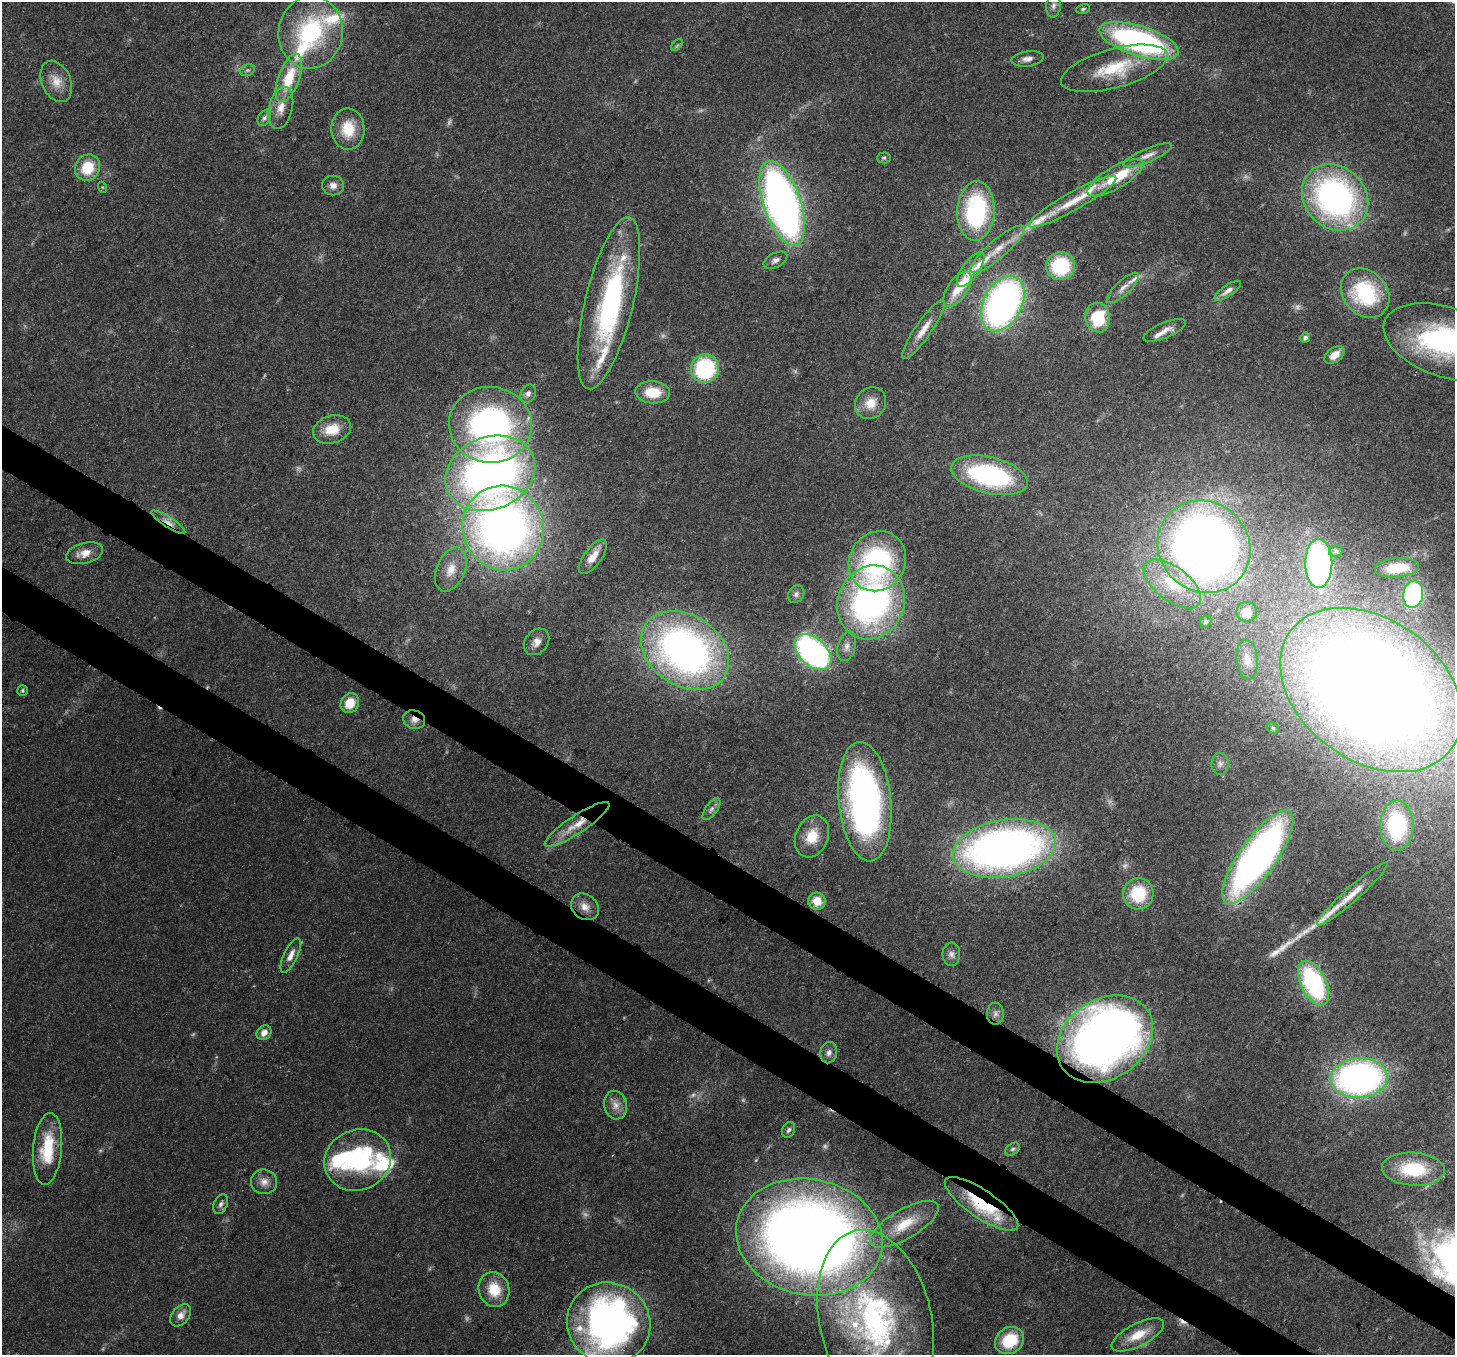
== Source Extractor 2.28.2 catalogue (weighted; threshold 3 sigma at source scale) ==
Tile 6 of 4 x 4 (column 2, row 2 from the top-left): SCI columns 1530-2982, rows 3063-4415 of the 5960 x 6058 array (HDU 1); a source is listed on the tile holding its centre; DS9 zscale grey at full resolution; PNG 1457 x 1357 px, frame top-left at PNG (2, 2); each listed source drawn as its Kron ellipse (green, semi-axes under 4 px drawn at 4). Shown black and unused: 6% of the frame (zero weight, under 3 of 4 exposures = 8% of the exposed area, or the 3 px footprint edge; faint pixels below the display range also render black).
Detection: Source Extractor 2.28.2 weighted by HDU 2 'WHT'; one run over the whole footprint, this tile lists its part. Background 0.0595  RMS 0.0035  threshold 0.0158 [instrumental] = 3 sigma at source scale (4.5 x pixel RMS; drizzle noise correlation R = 1.50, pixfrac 1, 0.0396/0.0396 arcsec/px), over >= 5 px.
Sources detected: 145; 14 too faint to see at this stretch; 4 inside a brighter object's white glare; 3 cosmic-ray / hot-pixel residue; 4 long thin detections or spike segments (spike, bleed or trail) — neither listed nor drawn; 10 inside a brighter listed object's ellipse — not listed separately; the other 110 listed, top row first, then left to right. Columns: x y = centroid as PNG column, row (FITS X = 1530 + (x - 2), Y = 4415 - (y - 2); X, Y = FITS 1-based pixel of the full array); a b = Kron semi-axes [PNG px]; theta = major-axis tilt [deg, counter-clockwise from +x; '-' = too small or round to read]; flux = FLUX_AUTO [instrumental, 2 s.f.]
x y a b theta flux
1054 6 12 7 82 1.7
1083 9 7 4 11 0.63
311 32 36 32 81 44
1139 41 41 15 -17 98
677 45 7 4 45 0.56
1028 59 16 7 7 2.3
1114 68 55 19 15 20
247 70 8 5 19 0.92
289 78 25 10 70 14
56 81 22 14 -66 5.8
281 108 21 11 76 5.5
264 118 9 6 58 1.2
348 129 20 16 -88 11
1148 155 26 6 23 3.2
884 158 7 5 4 0.7
87 168 13 12 - 12
1115 178 32 11 30 15
333 186 11 10 - 2.4
102 187 5 3 - 0.36
1335 197 36 30 -46 110
1072 202 50 9 29 11
782 203 44 18 -71 240
976 211 30 18 86 53
998 249 34 9 41 7.9
775 260 13 7 26 1.8
1061 266 14 14 - 26
971 269 20 8 54 3.9
1123 288 21 7 43 3.3
958 289 20 10 55 8.7
1228 291 15 5 35 2.4
1365 293 27 22 -47 32
609 303 88 24 76 73
1003 303 30 19 62 170
1098 318 15 12 -80 21
923 330 35 8 55 5.8
1165 330 22 7 23 3.3
1305 338 5 4 - 1.1
1445 342 64 35 -19 73
1334 355 11 7 37 4.1
705 369 14 14 - 38
653 392 17 11 -3 9.9
528 394 9 7 62 1.7
871 403 16 15 - 6.1
490 425 41 38 -6 110
332 429 19 14 17 9
490 473 46 36 23 200
989 475 39 18 -13 61
168 522 20 5 -33 2.8
503 528 42 40 -69 240
1204 547 48 44 -43 360
1336 551 7 5 12 0.71
85 553 19 10 15 4.9
593 557 20 8 54 4.4
877 561 31 28 58 64
1319 563 24 13 -90 72
1397 568 22 9 5 10
451 570 23 14 67 6.8
1172 584 34 17 -38 19
796 594 9 7 54 1.2
1413 594 14 9 81 45
871 602 38 33 65 120
1247 612 10 10 - 2.9
1206 622 6 5 - 0.83
537 642 14 11 52 3.2
847 646 15 9 74 2.6
685 650 47 35 -34 190
813 652 22 14 -43 99
1247 660 20 10 -84 3.5
22 690 5 5 - 0.56
1371 690 100 71 -36 840
350 703 10 9 - 7.7
414 720 11 9 -16 2.7
1273 728 6 5 - 0.6
1220 764 11 8 85 1.9
865 802 60 26 -84 150
711 809 13 6 54 1.5
577 824 38 9 33 8.3
1397 825 25 16 -89 28
812 836 22 16 67 9.6
1004 848 52 28 9 250
1258 857 55 18 55 200
1138 894 15 15 - 18
1352 894 47 7 42 6.2
817 901 9 8 - 5.9
585 907 15 12 -38 3.6
951 954 11 9 89 1.9
291 955 19 7 64 3.1
1314 983 24 12 -64 54
995 1014 11 8 88 1.8
264 1033 8 6 45 2.8
1105 1039 51 39 34 280
829 1053 11 8 79 1.9
1359 1078 28 20 4 150
615 1105 14 11 -76 3.4
789 1130 8 6 64 1.1
47 1149 36 14 85 17
1012 1149 8 5 38 0.89
358 1160 34 30 24 40
1413 1169 31 16 -3 20
264 1182 13 12 - 3.2
221 1204 10 6 68 1.4
981 1204 43 14 -34 26
904 1224 39 14 30 12
809 1237 74 58 -11 490
494 1289 18 15 -75 10
181 1315 13 8 48 2.9
876 1320 92 56 -77 100
609 1323 42 40 -28 170
1138 1335 29 11 27 8.1
1010 1340 15 13 34 15
Overlapping masked pixels (flux is a lower limit): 9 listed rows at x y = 1445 342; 490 473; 168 522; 414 720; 577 824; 1004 848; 1105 1039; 981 1204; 876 1320
Isophote crosses this tile's border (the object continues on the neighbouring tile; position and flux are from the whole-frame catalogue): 4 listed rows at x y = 1445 342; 1371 690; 876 1320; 609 1323